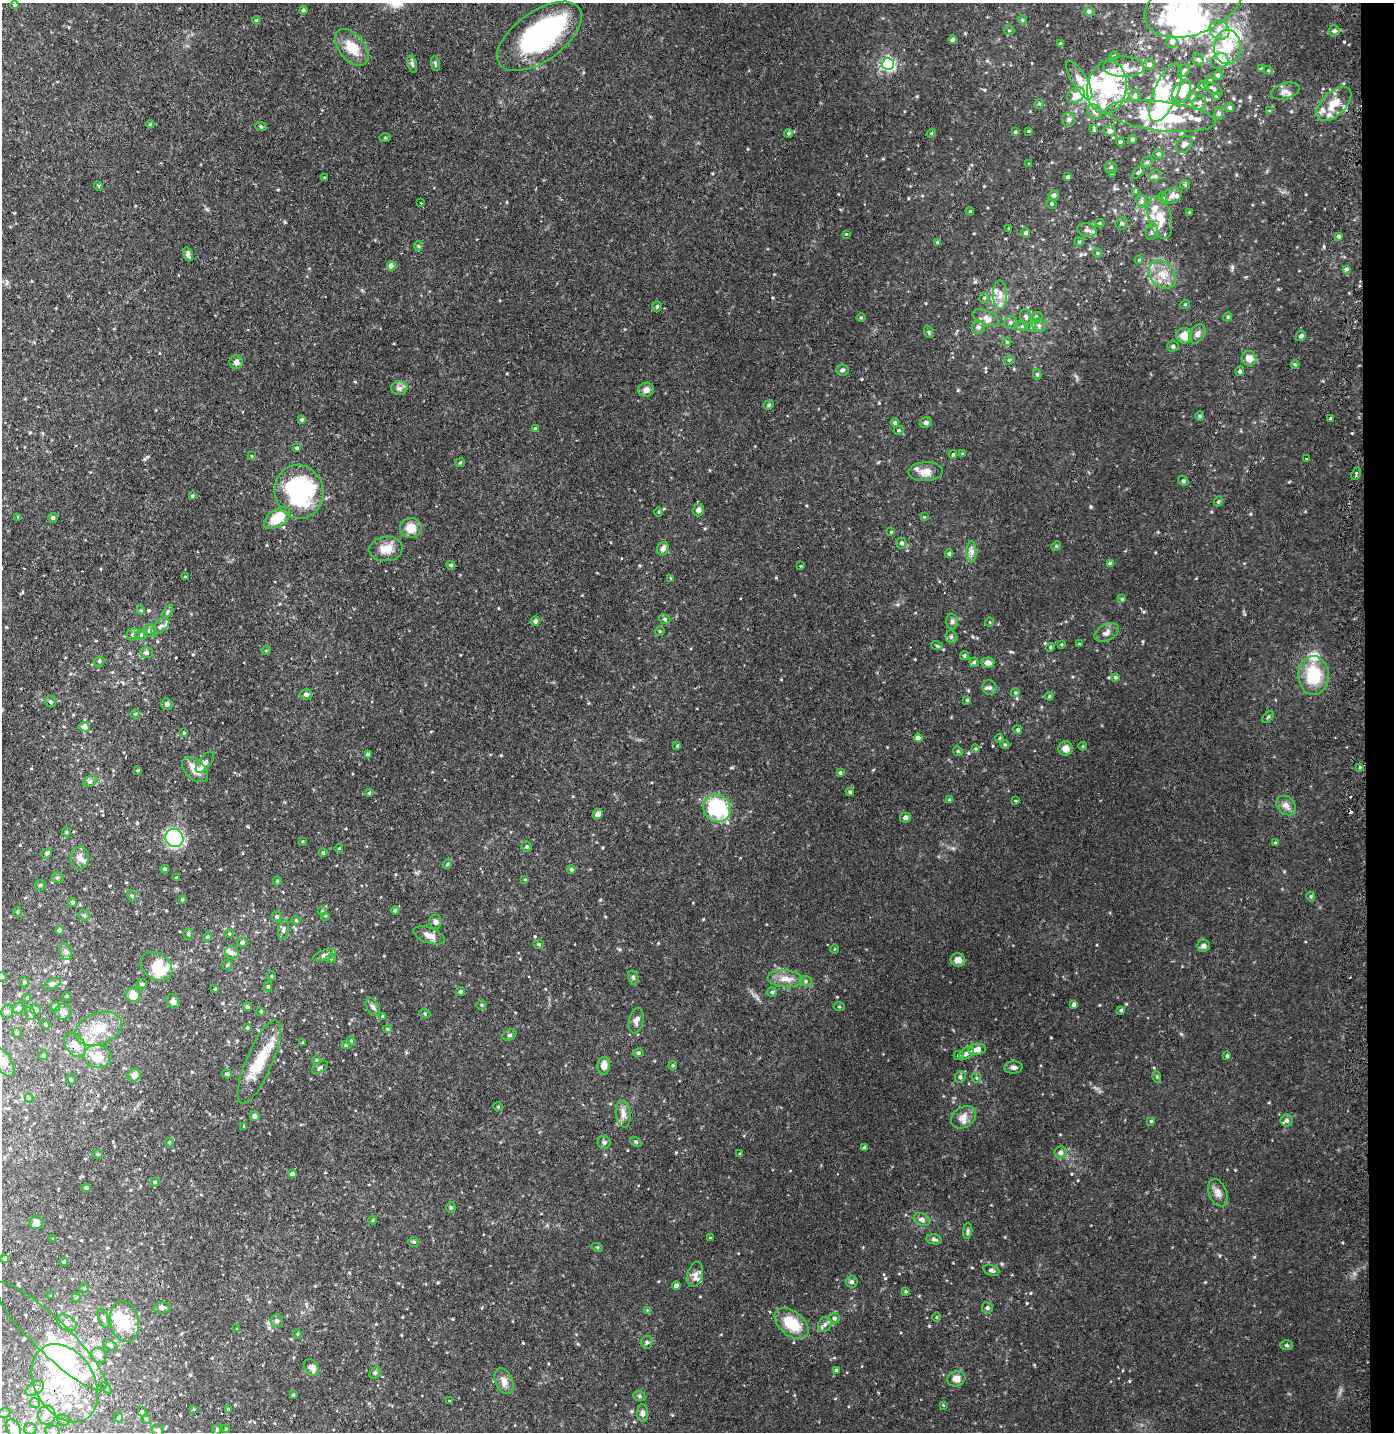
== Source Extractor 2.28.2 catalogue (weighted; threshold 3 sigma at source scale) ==
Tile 6 of 3 x 3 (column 3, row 2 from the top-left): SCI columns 2879-4270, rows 1452-2881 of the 4364 x 4333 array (HDU 1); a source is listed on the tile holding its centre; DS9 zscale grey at full resolution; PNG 1396 x 1434 px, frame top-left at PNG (2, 3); each listed source drawn as its Kron ellipse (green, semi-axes under 4 px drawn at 4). Shown black and unused: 2% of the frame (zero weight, under 2 of 3 exposures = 4% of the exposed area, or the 3 px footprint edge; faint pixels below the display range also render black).
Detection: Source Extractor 2.28.2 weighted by HDU 2 'WHT'; one run over the whole footprint, this tile lists its part. Background 0.105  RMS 0.0083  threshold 0.0376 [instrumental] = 3 sigma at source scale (4.5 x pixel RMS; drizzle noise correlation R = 1.50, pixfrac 1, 0.05/0.05 arcsec/px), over >= 5 px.
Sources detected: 509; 18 inside a brighter object's white glare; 4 cosmic-ray / hot-pixel residue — neither listed nor drawn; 67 inside a brighter listed object's ellipse — not listed separately; the other 420 listed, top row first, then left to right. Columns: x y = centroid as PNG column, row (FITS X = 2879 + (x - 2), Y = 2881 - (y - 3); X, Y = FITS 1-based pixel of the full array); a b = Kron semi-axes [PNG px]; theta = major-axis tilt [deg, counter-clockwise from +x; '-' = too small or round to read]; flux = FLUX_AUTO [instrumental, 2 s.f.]
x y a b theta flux
1193 4 51 30 22 82
15 5 4 4 - 1.3
303 10 4 4 - 1.3
1089 11 5 5 - 1.6
256 20 4 4 - 0.93
1022 20 5 4 - 1
1219 30 10 9 - 7
1009 31 5 3 - 0.86
1334 31 5 5 - 1.5
539 36 49 25 35 140
953 40 4 3 - 3
1172 42 6 5 - 3.6
1060 44 4 3 - 1.1
352 47 21 13 -51 16
1227 47 17 13 90 24
1114 56 5 4 - 0.98
1198 60 6 5 - 1.5
1220 61 9 7 23 5.3
412 64 9 4 -72 1.7
435 64 7 3 -81 1.1
888 64 6 6 - 170
1149 65 6 5 - 2.3
1124 67 20 10 -1 10
1261 69 3 3 - 1.2
1184 70 7 5 42 2
1268 70 4 4 - 1
1218 75 4 4 - 1.7
1079 80 22 7 -59 6.8
1210 80 4 3 - 0.77
1203 85 5 4 - 1.7
1107 87 27 19 81 55
1213 89 10 4 -30 2.1
1285 91 15 8 16 4.9
1181 92 12 8 60 18
1166 93 31 12 67 20
1076 95 9 7 37 7.8
1135 95 6 5 - 2.1
1193 96 6 4 89 1.3
1216 96 4 3 - 0.79
1199 103 7 6 - 2.8
1039 104 5 4 - 1
1334 104 21 12 44 15
1230 108 4 4 - 1.7
1269 111 4 3 - 0.8
1095 112 8 6 -44 3
1219 113 7 4 -88 1.4
1161 116 55 15 -7 56
1069 120 6 6 - 2.1
150 124 4 3 - 0.87
261 127 6 3 -20 1
1094 129 5 3 - 1.3
1028 131 3 3 - 0.9
1110 131 5 5 - 3.3
1015 132 3 3 - 1.1
789 133 4 4 - 1.4
931 133 4 4 - 0.89
385 138 5 3 - 0.86
1133 139 4 4 - 2
1120 142 4 4 - 1.6
1184 144 9 7 50 2.9
1158 154 5 4 - 1.6
1147 162 6 5 - 1.4
1029 164 4 3 - 0.69
1111 168 6 5 - 2.2
1138 172 8 4 43 1.6
1112 174 4 3 - 0.9
1155 176 6 5 - 1.6
324 177 3 2 - 0.9
1068 177 4 3 - 1.7
1185 185 5 4 - 1.1
98 186 5 4 - 1.1
1136 191 4 4 - 1.2
1054 195 5 4 - 2.4
1172 196 10 7 22 3.6
1163 198 6 3 -72 0.87
1141 201 6 5 - 1.8
420 203 3 2 - 1.2
1052 204 5 4 - 1.1
970 211 4 3 - 0.77
1189 212 4 3 - 0.89
1160 218 22 11 -75 15
1100 223 5 4 - 0.96
1122 223 6 6 - 1.6
1009 228 3 2 - 0.75
1087 230 10 6 -12 3.3
1152 232 8 6 75 2.2
1026 233 5 4 - 1.9
846 234 3 3 - 0.57
1339 236 4 4 - 1.5
937 242 4 3 - 0.83
1079 242 4 4 - 1.1
418 246 5 4 - 1
1097 253 5 4 - 0.99
188 254 7 4 -72 3.2
1139 260 4 3 - 0.91
391 266 4 4 - 6.9
1346 269 4 3 - 1.4
1162 274 16 12 -51 12
1000 295 14 7 -88 6.1
984 298 5 4 - 1.1
1185 304 5 3 - 0.75
657 306 5 4 - 1.1
861 317 5 3 - 0.79
1026 317 8 6 -79 2.6
1036 317 6 5 - 1.5
1228 317 5 4 - 1.2
986 318 14 7 -23 4.6
1011 323 6 6 - 2
1039 325 7 6 - 2.4
1022 326 5 4 - 1
1032 326 6 3 72 1.2
978 327 6 6 - 2.9
929 332 6 4 -71 1.2
1197 334 10 7 59 3.4
1184 336 8 7 - 8.8
1301 336 5 4 - 1.8
1007 342 4 4 - 0.85
1173 346 5 5 - 1.2
1249 358 7 7 - 7.3
1009 360 5 4 - 1
236 362 7 7 - 2.7
1295 364 4 4 - 0.81
842 370 6 5 - 1.6
1240 371 5 4 - 2.1
1037 374 5 4 - 1.3
399 388 8 6 1 3
646 390 8 7 - 4.2
769 405 5 4 - 1.3
1200 416 5 4 - 1.1
1330 419 3 3 - 0.89
302 420 4 4 - 1.2
895 423 4 4 - 1.8
926 423 6 5 - 2
535 428 4 3 - 0.88
898 430 5 4 - 1.2
297 448 4 3 - 1.2
962 453 4 3 - 0.7
953 454 4 4 - 0.81
252 456 4 3 - 0.65
1307 459 2 2 - 0.75
460 463 5 4 - 0.96
925 472 17 9 3 6.9
1356 474 7 3 66 2.2
1183 481 5 4 - 1.1
299 492 27 24 -75 80
193 496 4 4 - 1.1
1218 501 5 4 - 0.95
698 510 6 5 - 2.5
659 512 4 3 - 0.82
18 517 3 3 - 0.71
924 517 4 4 - 0.64
53 518 5 4 - 1.6
277 518 15 8 34 19
411 528 11 10 - 11
891 532 4 3 - 0.82
901 543 5 5 - 2.1
1056 546 5 4 - 0.95
386 549 16 12 3 11
663 549 7 5 66 4.2
972 552 11 5 -90 3.1
949 554 4 4 - 1.7
1110 563 4 4 - 1.2
451 565 4 4 - 1.5
800 566 3 2 - 1.9
185 577 3 3 - 2.1
670 578 2 2 - 0.95
1122 599 4 4 - 0.83
141 610 5 4 - 1.1
168 611 7 4 59 1.4
665 619 6 4 -24 1.3
535 621 5 4 - 1.9
952 621 7 6 - 1.9
990 622 5 3 - 0.73
160 626 10 6 37 3.3
150 630 6 6 - 2.8
660 631 5 4 - 0.96
1107 632 13 7 26 3.9
133 634 6 6 - 3
141 635 6 5 - 1.6
951 637 6 5 - 1.6
1062 644 3 3 - 0.8
1079 644 4 3 - 0.79
937 646 6 3 -19 0.92
1050 647 4 3 - 0.96
266 650 4 3 - 0.65
146 653 6 5 - 2.9
964 656 5 4 - 1.7
99 661 5 4 - 1.3
974 662 4 4 - 1.3
988 663 6 5 - 4.7
1313 675 19 15 -89 32
1115 677 4 3 - 1.6
990 688 7 7 - 2.6
1015 693 4 4 - 0.96
306 694 6 5 - 2.1
1049 696 4 4 - 1
967 700 3 3 - 0.88
51 702 6 5 - 1.6
167 704 6 5 - 2.1
135 714 4 4 - 1
1268 717 7 4 45 1.1
84 727 5 5 - 6.4
1018 730 4 4 - 1.4
184 733 4 3 - 0.88
918 738 4 4 - 5.5
999 738 4 3 - 0.86
1005 744 5 4 - 1
677 746 4 3 - 0.83
1083 746 4 3 - 0.74
1066 748 7 7 - 5.9
976 749 4 3 - 0.92
958 751 5 4 - 1.1
368 755 4 4 - 2.7
205 762 12 6 51 3.9
1360 767 4 2 - 0.85
138 770 3 3 - 0.79
195 770 15 9 -42 11
840 773 4 4 - 1.3
90 781 7 5 30 1.9
850 792 4 4 - 1.1
369 793 4 3 - 0.78
949 799 4 3 - 0.92
1015 801 4 2 - 1.9
1286 805 11 8 -46 4.8
717 808 14 13 - 57
598 814 5 5 - 2.8
905 817 5 5 - 2.3
66 832 4 4 - 1
174 838 9 9 - 86
302 841 3 3 - 0.83
1275 843 4 3 - 0.89
527 847 5 5 - 1.4
339 848 4 3 - 0.64
47 853 5 4 - 1.7
323 853 4 3 - 1.2
80 858 11 9 87 5.2
447 864 5 4 - 0.96
165 869 4 3 - 1.5
571 869 4 4 - 1.4
57 878 6 5 - 1.6
176 878 3 2 - 0.75
525 879 3 3 - 0.8
277 881 4 4 - 0.75
40 885 6 5 - 1.1
132 896 6 3 -71 0.97
1311 896 5 4 - 1.3
182 899 3 3 - 1
72 902 4 4 - 2.8
395 910 4 4 - 1.1
322 911 4 4 - 0.87
17 912 5 3 - 0.75
84 915 6 5 - 1.3
325 916 4 3 - 0.77
277 917 5 5 - 1.9
296 920 4 4 - 0.79
435 922 7 6 - 2.4
60 930 4 4 - 3.5
283 930 10 5 77 2.3
188 934 5 4 - 1.4
229 934 5 4 - 0.97
429 935 16 7 -20 5.7
207 937 4 4 - 1.6
242 943 5 4 - 2.5
539 944 5 4 - 1.4
1203 946 6 6 - 2.7
834 949 4 3 - 0.61
66 952 8 6 -71 2.8
232 953 7 6 - 5.2
325 955 12 5 19 2.7
331 959 5 3 - 0.88
958 960 7 6 - 5.5
227 965 5 5 - 1.1
156 966 17 13 -35 22
272 976 5 3 - 0.65
2 977 5 4 - 1.6
633 977 7 5 -75 1.5
785 979 17 8 -4 7.5
806 981 6 5 - 1.6
24 982 5 3 - 0.83
52 984 9 5 27 2
142 984 5 5 - 2
268 987 5 4 - 1.5
215 989 3 2 - 0.68
460 992 5 4 - 1.3
772 992 5 5 - 1.1
133 995 7 7 - 10
67 996 4 3 - 1.2
27 998 4 4 - 0.77
173 1001 8 6 -51 2.5
1074 1004 4 4 - 2.6
482 1005 5 4 - 1.3
839 1006 5 3 - 0.81
55 1007 5 5 - 6.2
247 1007 4 4 - 1.6
373 1007 10 6 -60 2.5
18 1008 6 5 - 3
35 1010 5 5 - 4.3
1121 1010 4 3 - 1.1
261 1011 4 3 - 1.1
7 1012 7 5 74 1.9
63 1012 8 8 - 5.1
30 1013 7 5 -75 1.8
425 1014 5 3 - 0.86
383 1016 4 3 - 1
636 1021 13 7 76 3.5
45 1024 5 4 - 1.2
247 1028 4 3 - 0.87
99 1029 24 16 20 22
387 1029 5 4 - 1.1
17 1033 5 4 - 1.1
510 1035 7 5 26 1.6
351 1041 4 4 - 1.1
303 1043 3 3 - 0.92
75 1045 13 9 -55 7.9
346 1045 5 4 - 1.4
977 1049 9 5 9 7.2
639 1053 5 4 - 1.2
967 1053 8 5 37 3
43 1055 5 4 - 1.1
959 1055 5 4 - 2.1
97 1056 14 11 -3 16
1227 1056 4 4 - 1
317 1060 5 3 - 0.8
4 1062 16 7 -62 5.8
259 1062 45 13 67 27
673 1065 4 4 - 1
604 1066 9 6 88 5.8
320 1067 9 4 34 1.6
1013 1067 9 6 5 2.2
227 1074 5 4 - 1.4
134 1075 6 6 - 6.9
960 1077 6 5 - 2
1157 1077 5 3 - 0.99
977 1078 5 3 - 0.9
71 1080 5 4 - 1.1
29 1098 4 4 - 0.87
498 1107 5 3 - 0.81
623 1114 14 7 -81 5.1
255 1116 5 4 - 2.2
964 1117 13 10 34 7.3
1287 1120 6 6 - 2.1
1151 1121 4 4 - 1
244 1126 4 3 - 0.81
169 1142 4 4 - 1.3
604 1142 6 6 - 1.9
636 1142 6 3 -36 1
864 1148 4 3 - 1.9
1060 1152 6 5 - 2.7
97 1154 5 4 - 0.96
740 1154 4 4 - 0.93
292 1174 4 4 - 2.6
155 1182 4 4 - 1.2
86 1188 5 4 - 1.5
1218 1193 14 9 -66 5.5
451 1207 5 4 - 1.2
922 1219 8 6 -23 3.3
373 1220 4 4 - 0.91
36 1223 6 6 - 4
968 1231 8 4 84 1.7
53 1238 4 2 - 0.57
710 1238 3 3 - 0.64
934 1239 8 5 -13 2.4
414 1242 5 5 - 1.3
597 1247 6 3 -18 0.91
5 1259 4 3 - 2.4
64 1262 4 3 - 0.95
991 1270 8 5 -19 2.2
695 1275 13 7 76 4.2
852 1282 6 5 - 2.2
676 1286 4 4 - 4.4
84 1288 5 4 - 0.95
906 1291 3 3 - 1
51 1296 3 3 - 0.63
76 1298 4 4 - 0.81
162 1308 8 5 2 3.1
987 1308 5 5 - 2.3
647 1310 4 4 - 0.71
936 1317 5 3 - 0.73
103 1318 10 5 -70 2.2
834 1318 5 5 - 2
277 1321 6 6 - 2.4
124 1322 20 14 -78 21
67 1323 10 7 -33 4.1
792 1324 19 12 -39 23
825 1324 8 6 60 2.7
237 1329 4 4 - 0.78
297 1334 5 3 - 0.77
51 1336 76 17 -44 35
647 1342 6 5 - 1.4
110 1345 8 4 -30 2
1286 1345 6 5 - 1.3
99 1355 8 7 - 3.3
312 1367 9 6 -53 5
836 1370 4 4 - 1.2
375 1373 6 5 - 1.3
956 1379 9 7 18 4.9
504 1381 13 8 -67 5.7
65 1383 42 30 -60 70
35 1388 10 6 33 3.7
106 1388 6 4 -45 1.1
293 1395 3 3 - 0.87
639 1396 6 5 - 1.5
450 1401 3 2 - 0.71
35 1403 5 5 - 2
943 1405 3 2 - 0.63
194 1409 3 3 - 0.75
229 1409 4 3 - 1
142 1412 5 4 - 1.1
4 1413 6 5 - 1.6
643 1413 9 5 -88 4.1
47 1415 9 8 - 6
118 1417 5 4 - 1.1
146 1419 4 4 - 1.1
63 1420 6 5 - 1.7
14 1429 10 6 -64 6.9
30 1429 6 6 - 3
226 1429 4 3 - 0.76
158 1430 6 6 - 2.5
217 1430 6 4 71 1.1
52 1431 7 5 -3 2
Overlapping masked pixels (flux is a lower limit): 1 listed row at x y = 75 1045
Isophote crosses this tile's border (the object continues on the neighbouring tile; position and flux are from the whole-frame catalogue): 3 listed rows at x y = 1193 4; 2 977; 4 1062
Unlisted compact peaks at least as high as the median listed source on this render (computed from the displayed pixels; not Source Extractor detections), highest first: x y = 1344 42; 1129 1381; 929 1326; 885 1278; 879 403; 501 755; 1027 1303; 1109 677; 1091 507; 1205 1282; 1232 267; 1126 1004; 958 390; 1144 612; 1324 247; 600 900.